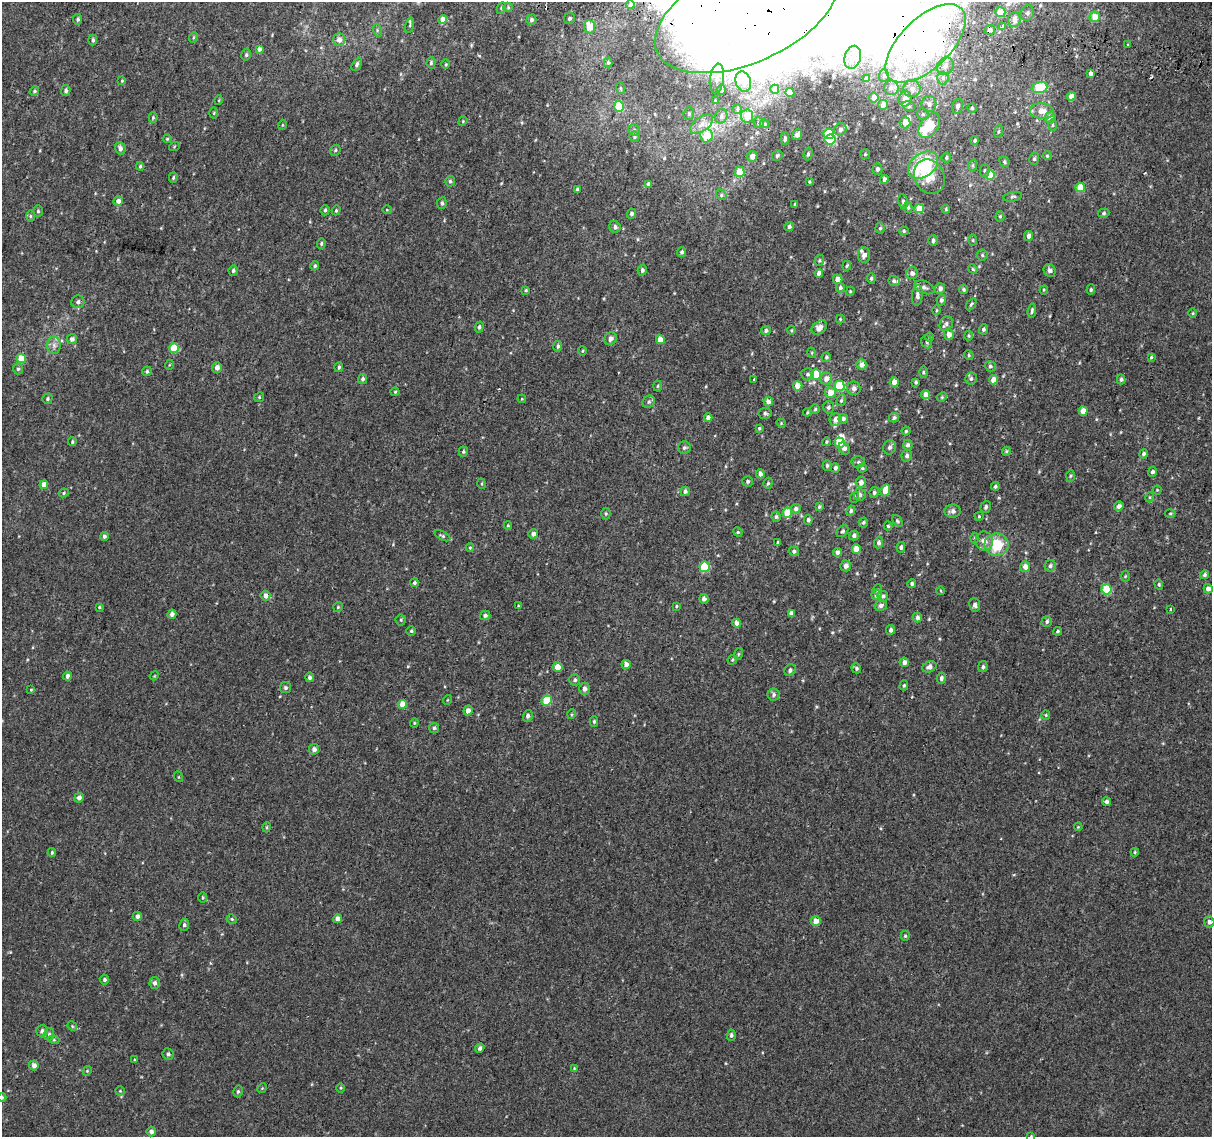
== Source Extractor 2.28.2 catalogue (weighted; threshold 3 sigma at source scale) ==
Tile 10 of 4 x 4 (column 2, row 3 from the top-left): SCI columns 1258-2467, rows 1465-2599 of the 4945 x 5257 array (HDU 1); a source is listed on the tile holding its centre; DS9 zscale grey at full resolution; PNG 1214 x 1139 px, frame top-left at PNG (2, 2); each listed source drawn as its Kron ellipse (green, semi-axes under 4 px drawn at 4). Shown black and unused: <1% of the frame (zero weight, under 2 of 3 exposures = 6% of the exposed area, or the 3 px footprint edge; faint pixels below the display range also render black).
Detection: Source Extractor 2.28.2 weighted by HDU 2 'WHT'; one run over the whole footprint, this tile lists its part. Background 0.00573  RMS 0.0057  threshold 0.0256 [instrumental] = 3 sigma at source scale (4.5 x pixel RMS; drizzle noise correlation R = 1.50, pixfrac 1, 0.0396/0.0396 arcsec/px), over >= 5 px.
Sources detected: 414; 4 inside a brighter object's white glare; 1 cosmic-ray / hot-pixel residue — neither listed nor drawn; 13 inside a brighter listed object's ellipse — not listed separately; the other 396 listed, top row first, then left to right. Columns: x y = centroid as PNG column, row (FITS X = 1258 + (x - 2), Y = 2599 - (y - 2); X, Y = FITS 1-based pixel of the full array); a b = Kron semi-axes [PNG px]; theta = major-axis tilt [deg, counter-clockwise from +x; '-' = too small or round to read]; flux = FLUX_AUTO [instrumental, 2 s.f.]
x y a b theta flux
630 5 4 3 - 1.1
508 7 5 4 - 0.63
501 8 6 4 64 0.8
1000 12 5 5 - 8.6
747 13 97 49 24 870
1027 13 8 6 78 1.7
1095 17 5 5 - 6.4
569 18 6 5 - 1.3
78 19 5 4 - 1.3
1014 19 7 6 - 4
443 20 4 4 - 4.2
531 20 5 5 - 1.4
410 25 8 3 77 0.76
1002 26 4 3 - 6.2
589 27 6 5 - 9.6
377 30 6 4 -74 0.9
990 30 5 5 - 2.2
194 37 5 3 - 0.54
93 40 5 4 - 1.1
339 40 6 6 - 3.5
926 43 50 25 44 220
1128 44 3 2 - 0.6
259 49 4 4 - 2.2
246 55 6 4 77 0.94
853 57 12 8 74 4.4
431 63 5 4 - 0.87
608 63 5 4 - 0.74
357 64 7 4 60 1.1
446 64 5 3 - 0.56
945 66 9 8 - 3.1
1091 73 3 3 - 14
884 76 6 5 - 1.1
717 78 15 7 82 3.4
943 78 6 6 - 1.4
866 79 4 4 - 2.8
122 81 4 4 - 0.48
743 82 10 7 -74 3.3
1039 87 8 5 17 23
620 88 6 4 -71 0.73
891 88 7 7 - 1.6
775 89 4 4 - 3.1
912 89 8 8 - 2.8
721 90 5 4 - 0.81
34 91 5 4 - 0.74
66 91 5 4 - 1.4
790 92 4 4 - 5
1071 96 4 4 - 3.9
874 98 5 4 - 2.5
905 99 7 6 - 3.3
219 100 5 3 - 0.44
715 101 4 3 - 0.68
929 104 8 7 - 2.1
883 105 5 5 - 2.4
619 106 5 5 - 21
909 106 6 5 - 0.86
958 106 7 5 73 1.8
972 108 5 4 - 0.8
737 109 5 4 - 0.72
1042 111 12 7 -6 5.3
214 113 5 3 - 0.54
689 114 6 5 - 1
923 114 6 5 - 0.99
721 116 7 6 - 1.9
747 116 6 6 - 5.2
153 117 5 4 - 0.67
1050 117 6 5 - 3.5
463 121 5 4 - 0.51
759 122 5 5 - 1
905 123 5 5 - 5
702 124 13 7 36 3.8
764 124 5 4 - 0.74
282 125 5 3 - 0.46
1053 125 5 3 - 0.62
929 126 14 8 53 16
840 129 6 6 - 1.9
634 130 6 5 - 1
998 132 6 4 82 0.82
829 134 5 5 - 36
797 135 5 4 - 2.9
706 136 6 6 - 9.3
635 137 5 5 - 0.92
785 138 6 4 87 1.2
167 139 4 4 - 0.58
830 140 5 5 - 28
975 140 4 4 - 1.1
174 147 5 3 - 0.52
120 148 6 5 - 2
335 150 6 5 - 0.75
808 154 6 4 75 1
865 154 5 5 - 0.83
752 156 5 5 - 2.9
777 156 5 5 - 1.1
1047 156 4 4 - 0.58
946 158 5 5 - 0.86
1034 159 6 5 - 1.1
1004 162 5 4 - 0.77
923 165 16 11 36 34
973 165 6 4 71 0.8
140 166 4 3 - 0.7
877 169 5 5 - 1.8
985 171 6 5 - 0.86
739 172 5 5 - 8.2
990 175 5 4 - 14
929 177 17 15 -63 8.3
173 178 5 4 - 0.72
884 179 4 4 - 1.9
450 181 5 4 - 1
809 182 4 3 - 0.58
649 184 4 4 - 2.2
1080 187 5 5 - 13
577 189 4 4 - 1.1
721 195 5 4 - 0.84
1013 197 9 4 10 1.1
118 201 5 4 - 2.6
903 202 7 4 -82 1
442 203 6 5 - 1.1
795 204 4 3 - 0.71
908 208 5 4 - 0.89
919 209 4 4 - 9.6
946 209 4 3 - 0.63
325 210 5 4 - 0.83
336 210 5 4 - 0.68
387 210 5 3 - 0.44
38 211 5 4 - 0.83
1104 213 6 4 16 0.89
631 214 5 4 - 1.4
30 216 6 4 -89 0.71
1000 216 5 4 - 0.66
615 227 6 5 - 1.6
789 227 5 4 - 1.3
880 228 5 4 - 0.82
904 231 4 4 - 0.76
1028 236 5 4 - 1.8
933 240 5 4 - 1.4
973 240 6 4 -90 0.6
321 243 5 4 - 0.83
682 252 5 4 - 1.2
864 255 8 6 90 3
982 255 5 5 - 0.88
819 260 6 4 70 0.76
315 266 4 4 - 0.85
847 266 5 4 - 0.69
973 269 5 4 - 0.63
233 270 5 4 - 1.1
642 270 5 4 - 1.4
1050 270 6 6 - 1.8
819 273 4 4 - 2.9
912 273 6 6 - 2.1
871 278 5 4 - 0.95
838 279 5 4 - 4.3
894 281 6 5 - 1.1
924 287 10 6 -22 1.8
840 288 5 4 - 1.2
940 288 5 5 - 2
964 289 5 4 - 0.83
526 290 4 4 - 0.64
1044 290 4 4 - 0.58
1091 290 5 4 - 0.82
850 291 5 4 - 0.64
917 295 10 5 87 1.9
941 300 5 4 - 1.3
78 302 6 6 - 1.7
971 304 7 3 57 0.83
936 310 5 3 - 0.54
1032 311 7 4 83 1.1
1193 313 5 3 - 0.5
840 319 4 4 - 0.52
946 324 8 6 62 1.5
479 327 5 4 - 1.2
819 328 8 6 38 3.8
983 329 5 4 - 1.2
766 330 5 4 - 1.2
791 330 4 4 - 0.53
949 334 5 5 - 3.3
969 336 5 4 - 0.68
929 337 4 3 - 0.52
72 339 5 5 - 1.9
610 339 7 6 - 2.5
660 340 4 4 - 7.3
927 342 6 5 - 1
54 345 8 7 - 2.5
558 346 5 4 - 1.1
174 348 5 5 - 17
583 351 5 3 - 0.55
812 353 5 3 - 0.6
969 355 5 4 - 0.76
826 357 5 4 - 0.84
1151 357 4 3 - 0.65
21 359 5 4 - 11
862 364 5 5 - 2.9
169 365 5 3 - 0.48
990 366 5 5 - 1.1
217 367 5 5 - 2.7
339 367 5 4 - 1
18 369 5 5 - 0.95
147 371 5 4 - 0.97
923 372 6 4 90 0.79
808 374 6 6 - 1.3
816 374 5 5 - 13
363 379 5 4 - 1.2
754 379 3 3 - 0.77
826 379 6 5 - 3.3
971 379 6 6 - 1.3
1121 379 5 4 - 1
993 380 4 4 - 5.2
894 382 5 4 - 4
916 382 4 3 - 0.82
658 386 5 3 - 0.53
798 386 4 4 - 6.5
839 386 5 5 - 20
854 388 7 6 - 2.2
395 392 4 4 - 0.57
830 393 5 5 - 5.8
925 395 4 4 - 5.9
259 397 5 4 - 0.74
942 397 5 4 - 0.65
47 399 5 5 - 0.92
522 399 4 3 - 0.41
841 400 6 4 70 0.84
649 402 7 5 45 1.2
768 402 4 4 - 3
828 407 6 5 - 1.3
815 409 5 4 - 0.81
1083 411 4 4 - 6.7
807 412 4 3 - 0.56
765 413 6 5 - 1.3
708 418 4 4 - 3.2
894 418 5 4 - 1.2
843 419 5 4 - 1.4
835 420 6 6 - 3.9
781 423 5 3 - 0.52
759 428 4 3 - 0.81
906 431 4 4 - 0.67
72 442 4 3 - 0.65
826 442 4 4 - 0.81
840 443 5 5 - 15
908 445 5 4 - 1.6
890 447 7 6 - 1.8
684 448 6 6 - 1.3
844 448 6 5 - 2.5
1006 451 4 4 - 0.67
463 452 5 4 - 0.85
1144 454 5 4 - 1.1
907 456 6 5 - 1.4
858 462 7 5 3 1.1
827 465 5 4 - 1.1
835 468 4 4 - 1.4
862 468 4 4 - 0.68
1152 472 5 4 - 1.3
760 474 4 4 - 2.4
1070 476 6 4 87 0.78
748 481 5 5 - 1.1
861 482 5 5 - 2.8
768 483 6 4 72 0.92
482 484 5 3 - 0.55
44 485 4 4 - 5.7
995 486 4 4 - 1
885 490 6 4 70 9.4
1157 490 4 4 - 0.54
685 491 5 5 - 1.4
874 492 5 4 - 0.97
64 493 5 4 - 0.77
860 495 6 5 - 2
855 497 6 3 71 0.6
1150 497 5 3 - 0.51
1119 506 5 4 - 2.5
819 507 4 3 - 0.77
986 507 6 5 - 1.3
796 509 5 4 - 1.9
851 511 5 4 - 1.2
953 511 8 6 4 2.1
787 513 5 5 - 13
1170 513 5 3 - 0.53
606 514 6 4 -90 0.77
979 516 4 4 - 0.6
776 517 5 4 - 0.91
808 520 5 4 - 1.2
897 521 6 4 -52 0.9
863 522 5 4 - 0.92
508 526 4 4 - 0.58
888 526 4 4 - 0.67
842 531 7 5 46 0.87
738 532 5 4 - 0.68
533 534 5 4 - 2
854 535 5 4 - 1.6
104 536 4 4 - 1.3
442 536 8 4 -27 0.88
974 538 5 3 - 0.58
984 541 9 8 - 4.1
778 542 4 3 - 0.67
878 543 5 4 - 1.8
996 545 12 11 - 17
901 547 5 4 - 1.1
470 548 4 4 - 0.58
856 549 4 4 - 7.5
794 551 5 4 - 1.4
838 552 4 4 - 2.6
846 566 5 5 - 2.6
1050 566 6 5 - 1.1
704 567 5 5 - 25
1025 567 5 5 - 3.1
1205 575 5 4 - 1.1
1125 576 5 3 - 0.55
414 583 4 4 - 0.98
912 583 4 4 - 1
1159 584 5 4 - 0.71
877 589 5 3 - 0.54
1106 589 5 5 - 23
1208 589 5 4 - 3.1
941 591 4 3 - 0.48
876 595 5 5 - 2.9
265 596 5 5 - 2.7
883 596 5 5 - 1.4
704 599 5 4 - 2.4
975 605 6 5 - 1.9
518 606 3 3 - 0.45
676 606 3 2 - 0.54
881 606 6 5 - 1.9
99 607 4 3 - 0.66
338 607 5 5 - 0.7
1171 609 3 2 - 0.7
791 613 4 4 - 4
172 614 4 4 - 2.5
485 615 5 4 - 1.6
917 617 5 4 - 2.2
401 620 5 5 - 0.74
1047 621 5 5 - 1.1
737 623 4 4 - 3.5
891 630 5 4 - 1.8
411 631 5 4 - 0.77
1058 631 4 4 - 0.86
738 654 6 3 71 0.66
732 660 5 4 - 0.66
904 662 5 4 - 2.4
626 664 4 4 - 3
558 667 5 4 - 5.3
929 667 7 5 24 2.2
983 667 5 4 - 1.1
856 668 5 4 - 1.1
790 670 6 5 - 1.4
67 676 4 4 - 2.4
154 676 4 3 - 0.47
309 677 5 4 - 1.2
941 678 5 4 - 1.5
575 680 6 5 - 1.3
904 685 5 4 - 0.79
285 688 5 5 - 1.1
585 689 6 5 - 2.1
31 690 4 4 - 0.46
773 695 6 6 - 1.3
447 700 5 3 - 0.42
547 701 5 5 - 17
403 704 4 4 - 9
468 710 5 4 - 2.8
572 714 5 3 - 0.59
1046 715 5 4 - 0.66
528 716 6 4 75 1.4
594 721 5 4 - 0.89
414 723 4 4 - 0.55
434 728 5 5 - 0.97
314 749 5 5 - 2.1
179 777 5 3 - 0.5
79 798 5 4 - 2.3
1106 802 4 4 - 1.7
267 827 5 3 - 0.51
1078 827 4 3 - 0.43
1135 852 4 4 - 0.58
52 853 4 3 - 0.71
202 897 5 3 - 0.59
137 916 4 4 - 2
232 919 5 4 - 0.73
337 919 4 4 - 2.7
816 921 5 5 - 4.3
1209 922 5 5 - 2
184 925 6 5 - 1.2
905 936 5 4 - 0.76
104 980 5 4 - 1
155 983 6 5 - 1.9
72 1026 5 4 - 0.66
42 1031 6 5 - 1.7
49 1034 6 5 - 1
731 1035 5 4 - 1.2
54 1040 5 3 - 0.57
480 1048 5 4 - 1.4
168 1054 6 5 - 1.4
134 1060 4 3 - 0.46
34 1065 5 4 - 2.9
574 1068 3 3 - 0.48
87 1071 5 4 - 0.51
262 1088 5 4 - 0.64
341 1088 5 3 - 0.55
120 1091 5 4 - 0.57
238 1091 6 4 76 0.96
2 1097 4 3 - 0.59
151 1131 5 4 - 1.9
1031 1136 4 4 - 0.47
Overlapping masked pixels (flux is a lower limit): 3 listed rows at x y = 747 13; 990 30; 926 43
Isophote crosses this tile's border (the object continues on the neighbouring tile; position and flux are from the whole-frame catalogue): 3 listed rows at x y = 747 13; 2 1097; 1031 1136